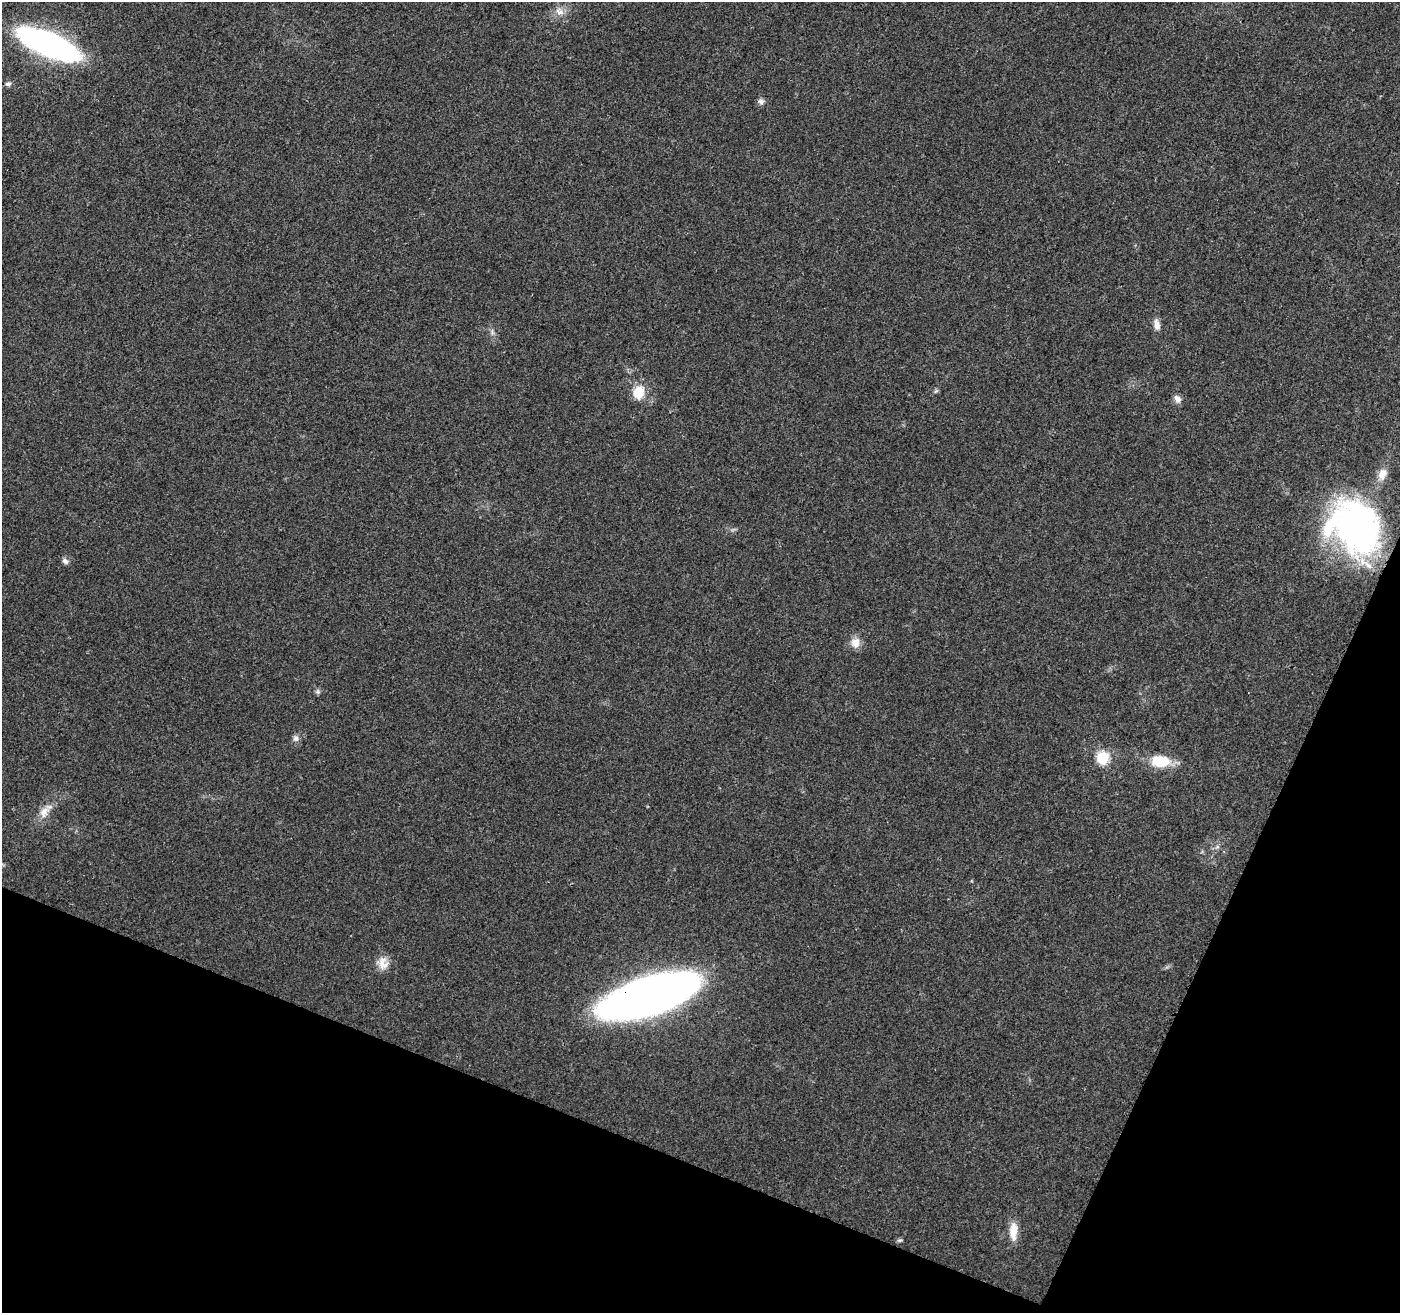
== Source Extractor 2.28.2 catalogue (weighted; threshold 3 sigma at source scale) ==
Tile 15 of 4 x 4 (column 3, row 4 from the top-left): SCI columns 2803-4200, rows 213-1523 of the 5610 x 5733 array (HDU 1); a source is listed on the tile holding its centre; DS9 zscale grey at full resolution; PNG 1402 x 1315 px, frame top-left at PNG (2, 2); no overlay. Shown black and unused: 20% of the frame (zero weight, under 3 of 4 exposures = <1% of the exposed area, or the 3 px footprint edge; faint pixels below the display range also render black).
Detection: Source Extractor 2.28.2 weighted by HDU 2 'WHT'; one run over the whole footprint, this tile lists its part. Background 0.0249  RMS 0.0031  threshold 0.0141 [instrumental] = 3 sigma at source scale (4.5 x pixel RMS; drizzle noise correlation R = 1.50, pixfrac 1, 0.0396/0.0396 arcsec/px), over >= 5 px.
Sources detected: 23; all 23 listed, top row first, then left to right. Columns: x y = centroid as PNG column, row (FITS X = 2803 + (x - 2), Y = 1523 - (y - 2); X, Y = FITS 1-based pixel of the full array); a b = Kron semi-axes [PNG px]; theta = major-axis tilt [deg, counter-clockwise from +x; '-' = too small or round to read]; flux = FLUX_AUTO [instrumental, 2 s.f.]
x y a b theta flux
560 11 13 10 -32 2.6
48 44 62 20 -23 98
8 84 7 6 - 0.95
761 101 9 8 - 1.1
1157 324 14 7 -80 2.2
492 332 9 5 -77 0.99
936 391 7 4 44 0.53
638 393 13 11 73 7.1
1177 399 11 7 -57 1.7
1382 474 16 11 67 3.4
1355 526 64 52 -51 100
65 561 9 6 -42 1.1
855 643 13 11 87 3.2
318 691 7 7 - 0.75
296 738 9 8 - 1.3
1102 758 6 6 - 31
1161 761 22 13 -3 9.6
44 812 18 11 52 3.8
1217 847 7 4 18 0.66
383 963 17 15 -77 3.9
652 995 75 26 17 360
1013 1231 24 9 88 4.8
900 1240 7 5 17 0.55
Overlapping masked pixels (flux is a lower limit): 1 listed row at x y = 652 995